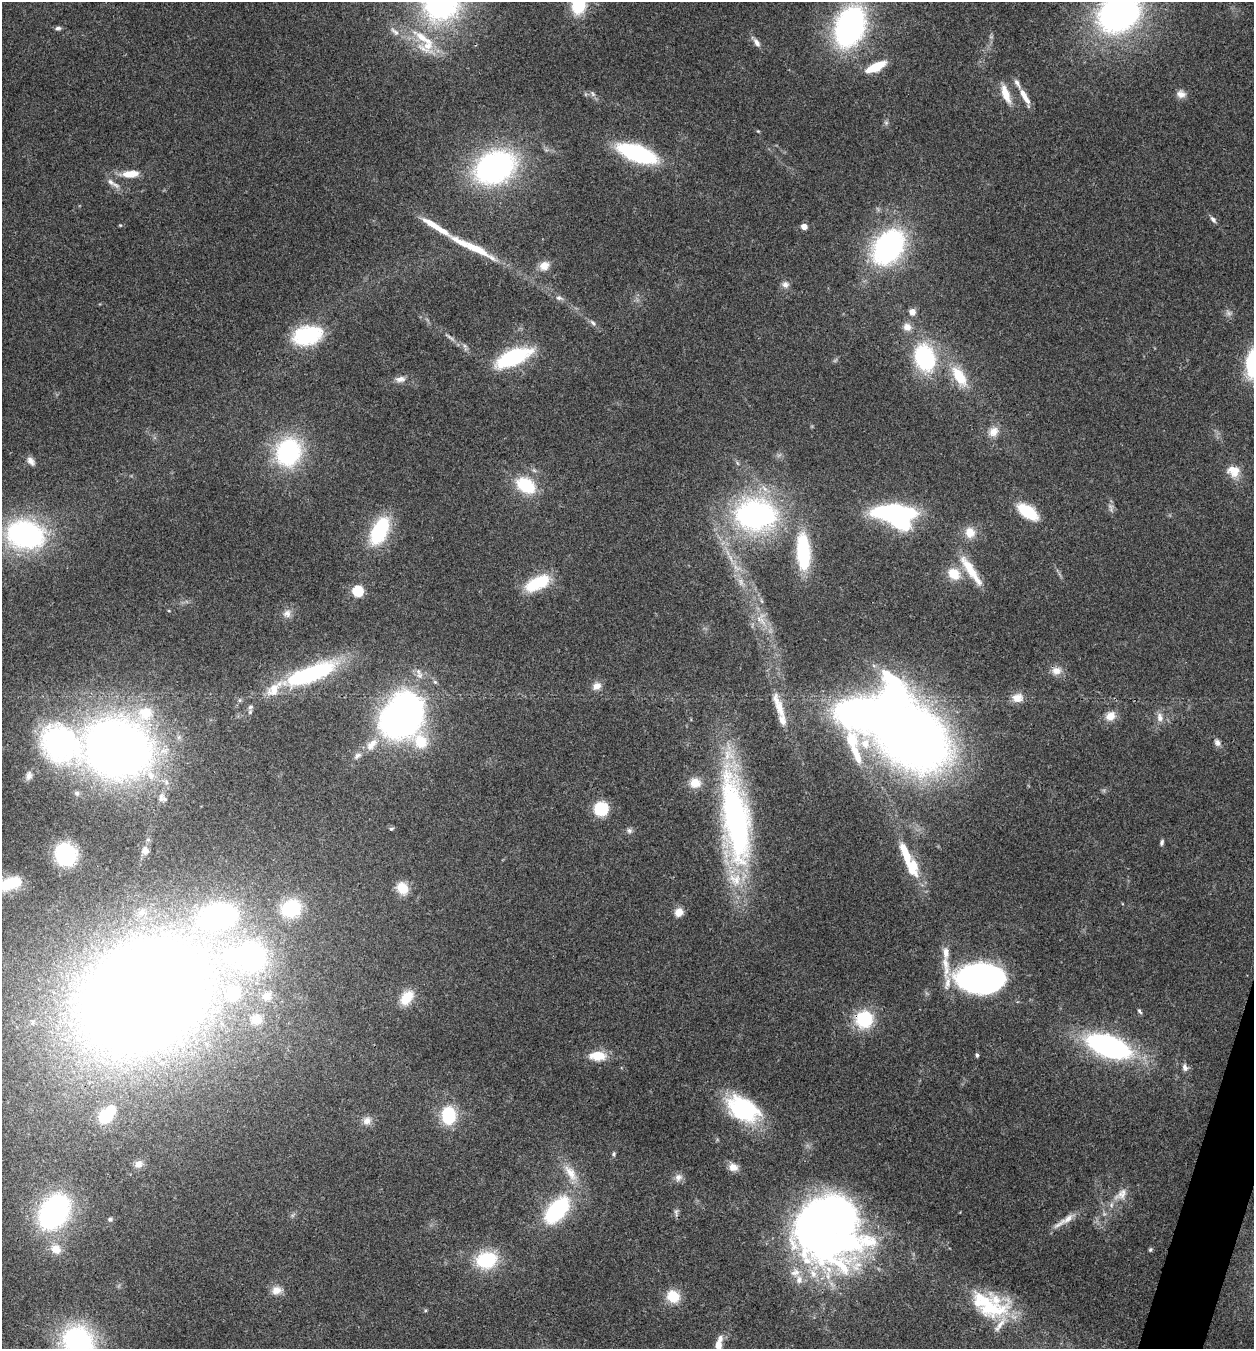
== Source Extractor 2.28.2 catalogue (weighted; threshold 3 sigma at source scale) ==
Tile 6 of 4 x 4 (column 2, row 2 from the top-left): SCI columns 1517-2768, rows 2696-4042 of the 5407 x 5394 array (HDU 1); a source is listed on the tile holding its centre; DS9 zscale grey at full resolution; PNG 1256 x 1351 px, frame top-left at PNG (2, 2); no overlay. Shown black and unused: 1% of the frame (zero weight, under 3 of 4 exposures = <1% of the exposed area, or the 3 px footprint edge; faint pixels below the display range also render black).
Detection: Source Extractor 2.28.2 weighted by HDU 2 'WHT'; one run over the whole footprint, this tile lists its part. Background 0.113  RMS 0.0062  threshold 0.0278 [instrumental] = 3 sigma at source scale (4.5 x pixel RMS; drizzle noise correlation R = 1.50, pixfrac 1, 0.05/0.05 arcsec/px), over >= 5 px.
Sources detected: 166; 2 too faint to see at this stretch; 11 inside a brighter object's white glare — not listed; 23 inside a brighter listed object's ellipse — not listed separately; the other 130 listed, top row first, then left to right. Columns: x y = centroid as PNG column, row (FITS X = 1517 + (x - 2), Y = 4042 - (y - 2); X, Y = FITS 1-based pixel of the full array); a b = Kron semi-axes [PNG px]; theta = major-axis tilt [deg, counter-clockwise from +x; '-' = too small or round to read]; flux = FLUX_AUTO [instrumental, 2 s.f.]
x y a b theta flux
579 4 17 12 82 35
1119 13 37 29 35 250
850 27 34 23 70 170
58 28 7 5 3 1.7
395 32 17 6 -43 3.8
757 43 13 6 -58 3.2
427 46 28 20 18 21
875 67 20 7 26 20
593 94 9 5 -51 1.9
1006 94 22 8 -70 11
1181 94 12 9 -17 4.1
1024 95 21 7 -65 7.2
886 123 6 5 - 1.3
758 131 4 4 - 0.55
637 153 30 12 -20 99
495 167 33 24 25 180
130 174 24 10 4 9.8
110 182 13 7 -49 3.6
1213 219 9 5 -50 2.1
432 224 26 7 -32 12
120 225 5 4 - 0.59
804 227 4 4 - 8.9
888 247 30 21 55 150
476 249 41 8 -28 22
544 266 13 11 29 6.3
785 284 10 9 - 3.1
559 298 10 6 -23 2.4
912 312 4 4 - 10
593 323 9 5 -50 1.9
907 327 11 10 - 4.8
307 335 27 17 13 51
450 337 20 4 -33 3.1
515 357 38 19 26 46
925 358 23 17 -71 70
1253 362 29 13 82 46
959 376 26 12 -56 20
400 379 14 8 7 4
993 432 14 11 44 6.3
288 452 27 23 69 80
31 461 13 7 -49 3.5
1233 471 16 13 -25 9.8
526 485 21 14 -32 31
1027 512 22 11 -36 26
893 513 29 12 -4 150
756 515 43 32 -2 160
380 531 27 14 65 52
970 532 14 13 - 8.7
25 535 26 19 -12 160
803 552 33 11 -86 61
737 568 14 7 -32 4.5
971 570 45 9 -56 17
954 574 17 14 -38 12
741 582 13 8 -69 4.4
537 583 28 13 26 29
358 591 5 5 - 65
762 601 6 4 -70 1
287 613 11 11 - 3.9
761 620 22 9 -43 8.9
1056 671 13 10 1 5.4
310 674 48 14 21 93
420 675 9 8 - 3.5
435 682 7 4 -44 1.2
597 686 11 9 32 4.6
1017 698 14 11 12 6.5
250 707 7 5 17 1.4
780 708 29 11 -73 9.6
1110 716 13 11 40 6.8
1160 717 14 8 -79 4.3
398 720 26 24 -22 250
912 737 66 53 -36 570
421 742 42 22 -64 26
373 743 12 10 12 6.6
1217 743 10 7 -54 2.7
61 744 60 46 -36 120
854 746 66 13 -74 36
117 748 50 45 -2 610
357 756 12 7 38 3.2
695 783 15 13 0 8.9
161 798 13 7 81 2.6
601 809 10 9 - 35
736 820 93 26 -82 230
391 829 7 5 16 0.96
629 830 8 7 - 1.9
148 840 6 4 0 0.94
1162 842 7 4 78 1.6
145 851 9 7 -75 4.7
905 853 33 9 -70 18
66 854 14 13 - 75
13 882 26 16 23 20
402 888 13 11 -54 12
291 908 21 19 13 40
679 912 9 8 - 6.3
946 953 16 8 -86 5.6
981 977 43 20 -2 220
146 996 120 87 33 1400
267 996 11 10 - 4.4
407 997 18 11 52 14
1139 1011 8 4 -55 1.2
256 1019 10 10 - 6.6
864 1019 16 15 - 35
1108 1046 37 17 -21 150
977 1055 6 4 -89 1.2
598 1056 20 11 0 13
1185 1067 10 6 -81 2.6
743 1109 38 24 -30 62
448 1115 11 9 -86 52
105 1116 16 15 - 18
367 1121 12 10 45 4.5
614 1154 6 5 - 1.1
138 1164 12 10 33 3.8
733 1167 12 10 -16 5.1
571 1173 28 11 -56 12
678 1177 11 10 - 3.5
1121 1194 22 12 40 8.6
557 1210 34 18 49 59
54 1212 27 19 57 160
676 1212 12 5 85 1.9
824 1215 71 50 1 390
110 1219 7 6 - 1.3
1065 1221 38 7 32 7.5
56 1249 16 13 -29 8.5
1150 1249 5 5 - 0.96
486 1260 22 17 17 36
795 1272 15 9 19 6.3
813 1274 15 9 -62 7.7
276 1290 14 11 10 6
673 1296 16 14 -35 14
987 1305 51 27 -22 50
78 1342 27 24 -51 130
719 1344 18 7 79 6.8
Overlapping masked pixels (flux is a lower limit): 1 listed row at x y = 864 1019
Isophote crosses this tile's border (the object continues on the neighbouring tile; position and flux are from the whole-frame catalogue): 6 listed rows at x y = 579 4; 1119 13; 1253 362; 13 882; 78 1342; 719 1344